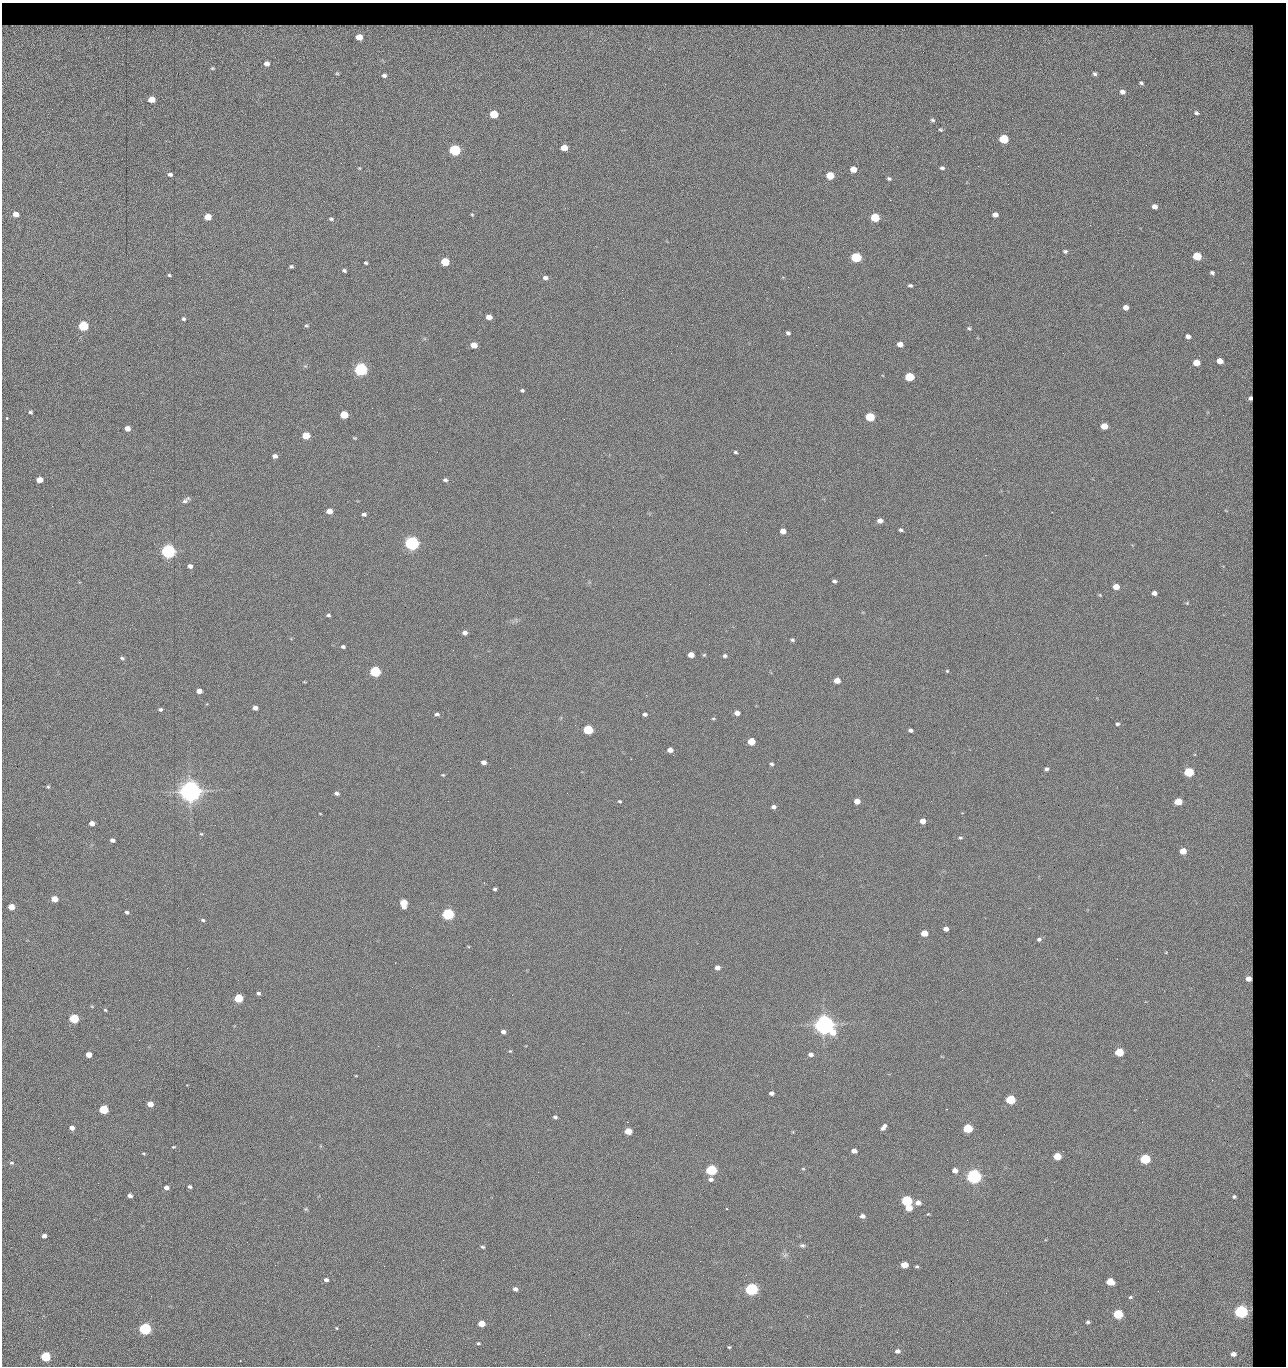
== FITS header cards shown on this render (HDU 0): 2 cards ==
NAXIS1  =                 1284 / length of data axis 1
NAXIS2  =                 1364 / length of data axis 2

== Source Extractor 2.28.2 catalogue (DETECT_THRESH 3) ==
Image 1284 x 1364 px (HDU 0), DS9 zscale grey, 1 PNG px = 1 image px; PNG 1288 x 1368 px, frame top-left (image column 1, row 1364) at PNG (2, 3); no overlay
Background 146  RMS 15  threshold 44.2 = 3 sigma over >= 5 px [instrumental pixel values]
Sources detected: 282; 2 with non-positive FLUX_AUTO (blend fragments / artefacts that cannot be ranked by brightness) are not listed; the other 280 listed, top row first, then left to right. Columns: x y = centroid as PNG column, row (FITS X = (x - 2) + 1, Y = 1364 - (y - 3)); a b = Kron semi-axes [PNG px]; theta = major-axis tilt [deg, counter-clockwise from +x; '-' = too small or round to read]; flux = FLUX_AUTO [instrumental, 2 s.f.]
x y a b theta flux
631 26 6 3 52 6.2e+02
800 26 17 4 2 2.4e+03
1017 26 9 5 9 1.6e+03
20 27 11 5 -3 3.3e+03
39 27 8 3 5 2.9e+03
60 27 11 3 42 1.7e+02
76 27 4 3 - 1.5e+03
91 27 11 3 13 3.8e+03
103 27 7 3 -4 2.3e+03
129 27 4 3 - 1.7e+03
160 27 13 4 8 3.4e+03
193 27 12 4 8 3.1e+03
219 27 21 6 7 1.8e+03
235 27 13 3 -3 3.8e+03
293 27 22 4 12 3.2e+03
323 27 7 5 -14 2.5e+03
408 27 11 4 10 3.3e+03
469 27 8 3 -3 2.6e+03
551 27 40 5 -4 9.1e+03
643 27 7 2 -16 1.9e+03
654 27 9 4 27 2.1e+03
663 27 11 5 7 2.0e+03
742 27 5 2 - 1.3e+03
764 27 22 6 0 6.7e+01
774 27 8 3 -23 1.1e+03
850 27 15 3 -2 4.6e+03
919 27 12 4 4 3.2e+03
963 27 8 3 1 2.3e+03
987 27 6 4 1 2.2e+03
998 27 7 4 4 2.7e+03
1055 27 12 4 -5 4.5e+03
1123 27 6 3 -17 2.2e+03
1148 27 11 6 28 5.6e+02
134 28 5 2 - 1.5e+03
260 28 16 5 12 4.8e+03
341 28 10 5 5 4.6e+03
388 28 6 4 14 2.3e+03
451 28 7 4 -20 2.8e+03
461 28 11 3 -23 2.5e+03
685 28 5 4 - 2.2e+03
693 28 6 4 -30 2.6e+03
718 28 9 5 -7 4.3e+03
752 28 6 4 -19 2.7e+03
895 28 10 5 -12 3.9e+03
1086 28 12 3 -19 3.6e+03
1115 28 7 3 -19 2.7e+03
359 36 12 9 88 2.3e+04
1228 52 76 54 -52 3.3e+05
1155 58 2 2 - 8.0e+02
267 63 5 4 - 4.5e+03
1095 74 4 3 - 1.1e+03
384 76 4 3 - 2.1e+03
1141 83 3 2 - 1.0e+03
1122 92 5 4 - 3.7e+03
151 99 5 4 - 1.3e+04
1196 113 6 5 - 2.0e+03
494 114 5 5 - 4.2e+04
932 120 6 4 -17 1.6e+03
940 130 4 4 - 1.3e+03
1004 139 6 5 - 6.1e+04
1146 145 2 2 - 6.5e+02
564 148 5 4 - 1.5e+04
455 150 6 5 - 1.6e+05
359 168 4 4 - 9.2e+02
942 168 5 4 - 2.0e+03
853 169 5 5 - 1.2e+04
170 174 5 4 - 2.4e+03
830 175 5 5 - 2.9e+04
889 179 5 4 - 1.7e+03
1008 184 2 2 - 1.1e+03
823 200 2 2 - 1.4e+03
890 200 2 2 - 1.1e+04
1155 207 5 4 - 6.0e+03
16 214 5 4 - 1.0e+04
472 215 4 4 - 9.7e+02
995 215 5 4 - 5.7e+03
208 217 5 5 - 2.0e+04
875 217 6 5 - 5.2e+04
331 219 6 4 -18 1.6e+03
1090 225 2 2 - 5.7e+02
1065 251 5 4 - 1.7e+03
1197 256 5 5 - 4.3e+04
856 257 6 5 - 1.0e+05
1230 260 3 2 - 6.8e+02
445 262 5 5 - 4.0e+04
366 263 4 3 - 1.4e+03
291 267 4 3 - 1.6e+03
344 271 5 3 - 1.7e+03
1212 273 4 3 - 2.0e+03
169 275 4 4 - 1.1e+03
545 278 6 5 - 3.0e+03
910 285 5 4 - 1.7e+03
808 287 2 2 - 1.8e+04
1126 307 5 4 - 7.4e+03
273 310 2 2 - 4.3e+02
489 317 5 4 - 9.3e+03
183 319 4 4 - 1.7e+03
83 326 5 5 - 1.0e+05
306 326 5 4 - 1.3e+03
969 328 6 4 -29 1.4e+03
788 333 4 4 - 2.1e+03
1188 336 5 4 - 3.9e+03
900 344 5 4 - 7.6e+03
474 345 5 4 - 1.6e+04
677 346 2 2 - 2.2e+03
1220 361 5 4 - 1.1e+04
1196 363 5 5 - 1.6e+04
361 369 6 5 - 3.0e+05
909 377 6 5 - 5.8e+04
522 390 5 4 - 1.5e+03
1250 398 4 4 - 2.5e+03
30 412 4 3 - 1.7e+03
344 415 5 5 - 3.7e+04
1223 415 2 2 - 6.4e+02
870 417 6 5 - 6.1e+04
7 418 3 3 - 1.1e+03
1104 426 5 5 - 1.9e+04
127 428 5 4 - 8.5e+03
306 435 5 5 - 2.9e+04
355 438 5 4 - 1.1e+03
735 452 4 3 - 1.5e+03
275 456 5 4 - 3.8e+03
976 458 2 2 - 2.2e+03
153 470 2 2 - 1.8e+03
39 480 5 4 - 1.2e+04
445 480 5 4 - 2.4e+03
186 500 11 5 36 3.1e+03
52 506 2 2 - 6.2e+02
329 511 5 4 - 1.0e+04
364 514 5 4 - 2.4e+03
880 521 5 4 - 5.9e+03
901 530 4 3 - 1.9e+03
783 531 5 4 - 8.7e+03
412 543 6 5 - 5.0e+05
168 551 6 5 - 5.4e+05
190 566 5 4 - 3.9e+03
834 581 5 4 - 1.9e+03
709 584 2 2 - 4.8e+02
1116 587 5 4 - 1.3e+04
1154 593 4 4 - 3.9e+03
1100 595 5 4 - 1.0e+03
1187 603 5 4 - 1.1e+03
328 615 4 3 - 1.9e+03
465 633 5 4 - 4.4e+03
792 640 5 4 - 1.5e+03
343 647 5 4 - 2.1e+03
691 655 5 4 - 1.1e+04
704 655 5 4 - 1.2e+03
725 656 5 4 - 2.0e+03
122 658 6 4 -23 1.9e+03
947 671 4 4 - 1.0e+03
375 672 5 5 - 1.6e+05
837 680 5 4 - 1.4e+04
199 691 5 4 - 7.3e+03
646 695 3 2 - 2.5e+03
255 708 5 4 - 4.3e+03
161 709 5 4 - 2.0e+03
737 713 5 4 - 6.1e+03
437 714 5 4 - 2.4e+03
645 714 5 4 - 2.4e+03
713 719 5 3 - 1.0e+03
1117 724 5 4 - 1.7e+03
588 730 5 5 - 7.4e+04
910 730 4 3 - 2.4e+03
751 741 5 5 - 2.8e+04
670 750 5 4 - 7.4e+03
484 762 5 4 - 4.5e+03
772 764 5 4 - 1.8e+03
510 768 2 2 - 2.2e+03
1046 769 5 4 - 2.2e+03
1189 772 5 5 - 7.7e+04
443 775 4 4 - 1.0e+03
673 784 2 2 - 1.4e+03
48 787 4 4 - 1.2e+03
190 791 7 6 - 1.6e+06
337 793 5 4 - 2.7e+03
620 801 4 4 - 1.1e+03
857 801 5 4 - 1.0e+04
1178 802 5 5 - 2.5e+04
773 807 5 4 - 3.3e+03
923 821 5 4 - 8.1e+03
92 823 5 4 - 6.7e+03
201 834 4 3 - 9.5e+02
960 838 6 4 4 1.4e+03
112 840 4 4 - 3.6e+03
1183 851 5 5 - 1.6e+04
495 889 3 3 - 1.9e+03
54 899 5 4 - 1.3e+04
404 903 6 5 - 2.8e+04
11 907 5 4 - 1.6e+04
127 912 4 4 - 1.8e+03
448 914 5 5 - 2.4e+05
203 920 6 4 -12 1.4e+03
946 929 5 4 - 5.7e+03
924 933 5 4 - 1.9e+04
1039 939 5 5 - 2.2e+03
717 968 5 4 - 6.1e+03
1248 979 5 4 - 8.4e+03
258 993 5 4 - 2.0e+03
238 998 5 5 - 6.1e+04
490 999 2 2 - 1.4e+03
105 1010 4 3 - 1.1e+03
74 1019 5 5 - 7.7e+04
824 1025 7 6 - 1.4e+06
503 1032 5 4 - 4.2e+03
378 1046 2 2 - 3.5e+03
510 1051 5 4 - 1.1e+03
1119 1052 5 5 - 5.0e+04
89 1054 5 4 - 1.1e+04
811 1054 6 4 -4 3.7e+03
824 1071 2 2 - 8.5e+02
356 1076 3 2 - 6.8e+02
1212 1080 2 2 - 1.1e+03
771 1093 4 4 - 3.2e+03
1146 1099 2 2 - 1.6e+03
1010 1100 5 5 - 8.9e+04
150 1104 5 4 - 1.2e+04
104 1109 5 5 - 6.6e+04
946 1109 2 2 - 5.9e+02
555 1117 5 4 - 1.9e+03
883 1127 7 4 52 4.8e+03
72 1128 4 4 - 5.3e+03
968 1128 5 5 - 7.3e+04
628 1131 5 4 - 2.1e+04
696 1135 2 2 - 5.8e+02
174 1147 4 3 - 9.9e+02
854 1151 5 4 - 7.1e+03
143 1153 7 3 -19 9.9e+02
1057 1156 5 4 - 3.2e+04
58 1158 2 2 - 1.6e+03
1145 1159 5 5 - 1.0e+05
11 1163 6 4 12 1.6e+03
803 1169 5 3 - 1.0e+03
711 1170 5 5 - 1.5e+05
955 1170 5 4 - 7.7e+03
538 1172 2 2 - 6.9e+02
974 1176 6 5 - 6.3e+05
711 1179 6 5 - 3.2e+03
1054 1182 2 2 - 1.4e+03
190 1187 4 4 - 2.1e+03
166 1188 5 4 - 4.6e+03
130 1196 4 4 - 3.6e+03
1234 1197 6 5 - 2.4e+03
907 1201 5 5 - 1.5e+05
918 1203 5 4 - 6.8e+03
909 1208 5 5 - 1.7e+04
306 1209 5 5 - 1.2e+03
726 1209 2 2 - 7.5e+02
928 1214 4 3 - 7.5e+02
862 1216 4 4 - 4.5e+03
44 1236 4 4 - 4.4e+03
247 1242 2 2 - 1.3e+03
802 1245 7 5 -8 2.2e+03
483 1247 6 4 -15 1.6e+03
785 1255 7 4 44 2.2e+03
443 1260 2 2 - 5.7e+03
275 1265 2 2 - 1.1e+03
904 1265 5 4 - 1.9e+04
384 1266 2 2 - 3.6e+03
917 1266 4 3 - 1.4e+03
326 1280 5 4 - 2.8e+03
1110 1282 5 5 - 2.7e+04
515 1289 5 4 - 3.5e+03
751 1289 6 5 - 3.1e+05
1130 1297 5 4 - 1.4e+03
1241 1312 6 5 - 3.7e+05
1118 1314 5 5 - 8.0e+04
963 1321 2 2 - 1.9e+03
1088 1322 4 4 - 1.7e+03
481 1323 5 4 - 1.8e+04
336 1328 3 3 - 8.6e+02
145 1329 5 5 - 2.4e+05
589 1334 3 2 - 6.1e+02
478 1343 5 4 - 1.3e+03
729 1347 3 3 - 1.0e+03
897 1351 5 4 - 4.0e+03
1233 1354 6 5 - 6.1e+03
545 1355 2 2 - 2.3e+03
46 1357 5 5 - 9.4e+04
240 1361 2 2 - 5.2e+02
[2 non-positive-flux detections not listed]

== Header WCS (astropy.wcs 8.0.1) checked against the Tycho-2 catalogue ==
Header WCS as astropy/WCSLIB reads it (CRVAL/CRPIX/CD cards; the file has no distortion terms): RA---TAN/DEC--TAN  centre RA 15:41:43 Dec +51:58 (235.43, +51.97 deg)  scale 1.26 arcsec/px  FOV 26.9' x 28.5'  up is +92 deg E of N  parity flipped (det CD > 0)
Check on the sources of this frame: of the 60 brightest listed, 10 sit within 2.0 arcsec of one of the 12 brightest Tycho-2 stars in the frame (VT <= 12.29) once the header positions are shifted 0.25 arcsec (0.24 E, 0.08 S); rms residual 1.13 arcsec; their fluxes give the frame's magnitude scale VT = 25.21 - 2.5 log10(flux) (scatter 0.23 mag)
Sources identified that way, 10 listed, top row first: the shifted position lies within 2.0 arcsec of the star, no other Tycho-2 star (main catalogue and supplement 1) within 4.0 arcsec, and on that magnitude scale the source's flux lands within +1.5 / -3 mag of the star's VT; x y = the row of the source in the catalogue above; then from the Tycho-2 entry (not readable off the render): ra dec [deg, ICRS J2000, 3 dp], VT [Tycho-2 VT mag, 2 dp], TYC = Tycho-2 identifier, HIP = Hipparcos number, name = IAU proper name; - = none
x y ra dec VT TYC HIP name
361 369 235.614 +52.064 11.61 3489-1132-1 - -
412 543 235.514 +52.049 11.19 3489-1407-1 - -
190 791 235.378 +52.130 9.31 3489-1322-1 76850 -
448 914 235.303 +52.042 11.52 3489-958-1 - -
824 1025 235.232 +51.912 9.59 3489-824-1 - -
974 1176 235.143 +51.862 10.97 3489-1016-1 - -
907 1201 235.131 +51.886 12.29 3489-908-1 - -
751 1289 235.084 +51.941 11.45 3489-1346-1 - -
1241 1312 235.062 +51.771 11.53 3489-1453-1 - -
145 1329 235.075 +52.152 11.74 3489-912-1 - -